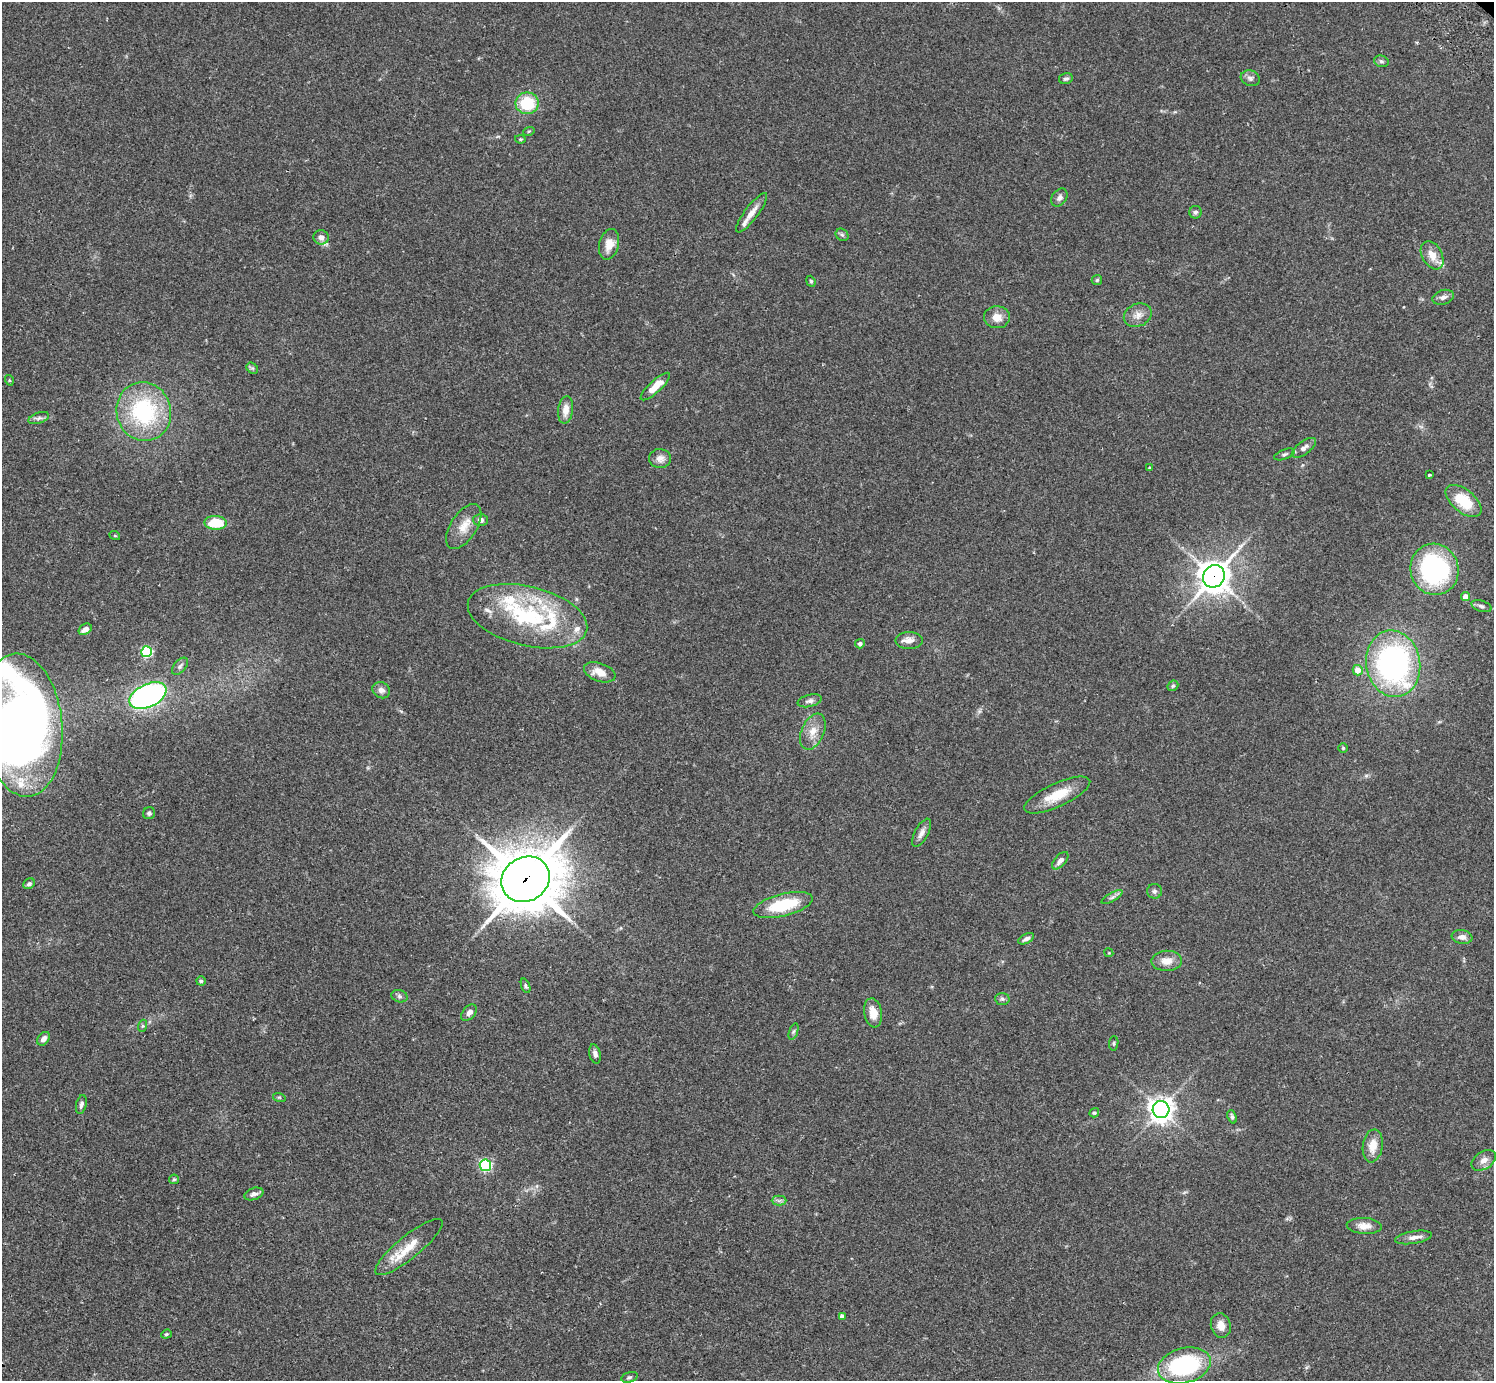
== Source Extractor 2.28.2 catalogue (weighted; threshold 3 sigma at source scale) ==
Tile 7 of 4 x 4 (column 3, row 2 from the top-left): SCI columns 3032-4523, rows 3106-4484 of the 6060 x 6070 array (HDU 1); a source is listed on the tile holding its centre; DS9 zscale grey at full resolution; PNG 1496 x 1383 px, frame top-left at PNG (2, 2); each listed source drawn as its Kron ellipse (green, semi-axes under 4 px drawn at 4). Shown black and unused: <1% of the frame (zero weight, under 2 of 3 exposures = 3% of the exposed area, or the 3 px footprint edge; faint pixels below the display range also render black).
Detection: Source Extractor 2.28.2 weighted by HDU 2 'WHT'; one run over the whole footprint, this tile lists its part. Background 0.108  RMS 0.0064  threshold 0.0288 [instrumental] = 3 sigma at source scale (4.5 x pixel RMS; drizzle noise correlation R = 1.50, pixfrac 1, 0.05/0.05 arcsec/px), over >= 5 px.
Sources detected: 106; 1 inside a brighter object's white glare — neither listed nor drawn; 8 inside a brighter listed object's ellipse — not listed separately; the other 97 listed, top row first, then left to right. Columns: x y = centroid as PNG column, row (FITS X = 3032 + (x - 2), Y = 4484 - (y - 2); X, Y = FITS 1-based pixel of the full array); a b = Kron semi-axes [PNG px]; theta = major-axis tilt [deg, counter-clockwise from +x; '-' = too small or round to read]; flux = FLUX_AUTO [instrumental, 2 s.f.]
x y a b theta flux
1381 61 7 5 -15 1.4
1250 78 10 7 -19 2.2
1066 79 7 5 14 1.4
527 103 11 10 - 24
529 131 6 3 18 0.61
520 139 5 4 - 0.67
1059 197 10 7 54 2.4
1195 212 6 6 - 1.3
752 213 24 6 53 6.6
842 235 7 5 -42 1.2
321 237 8 7 - 3.6
609 244 15 9 76 7.8
1432 255 15 10 -60 7
1097 280 5 5 - 0.89
811 281 6 4 -68 0.86
1443 297 11 7 19 2.6
1138 315 14 11 23 5.1
997 317 13 11 -2 6.2
252 368 6 5 - 1.2
9 380 5 3 - 0.64
655 387 19 6 43 9.8
566 410 14 7 82 5.9
144 412 29 27 -74 66
39 418 11 5 18 1.9
1304 448 14 6 37 3.1
1284 454 11 5 20 1.4
660 458 11 9 -6 4
1150 468 4 3 - 0.8
1429 475 3 3 - 0.82
1463 501 21 11 -40 21
481 520 7 6 - 2.7
215 523 11 7 -1 20
464 526 25 13 57 9.5
115 536 5 3 - 0.56
1434 569 26 24 -74 85
1214 576 12 10 51 870
1466 597 4 4 - 6.8
1481 606 10 5 -17 1.8
527 616 61 29 -14 66
85 629 7 5 32 3.7
909 641 13 8 0 4
860 644 5 4 - 1.8
147 652 5 5 - 63
1393 664 33 27 -80 150
180 666 10 6 49 1.6
1358 670 5 5 - 6.8
600 672 16 9 -20 7.4
1173 686 6 5 - 1
381 690 9 8 - 3
148 696 20 11 26 170
810 701 12 6 13 2.5
22 725 72 40 -84 680
813 732 19 11 67 7.8
1343 748 5 5 - 0.78
1057 795 36 11 25 16
149 813 6 6 - 1.4
921 833 16 6 62 3.4
1060 861 10 5 49 3
526 879 25 22 31 3200
29 884 6 5 - 1.6
1154 891 7 7 - 1.6
1112 897 12 4 30 1.7
783 905 30 11 14 29
1462 937 10 7 -7 3.5
1026 939 8 4 28 2.1
1109 953 4 3 - 0.5
1167 961 15 10 2 7
201 981 5 4 - 1.5
526 986 7 4 -68 1
399 996 8 6 -17 1.5
1002 999 7 6 - 1.3
469 1013 9 6 49 2.7
873 1013 14 9 -80 7.1
142 1026 6 4 71 0.9
793 1031 8 3 71 1
43 1039 7 5 51 3.2
1114 1043 7 4 84 0.98
595 1054 10 5 -76 2.5
279 1097 6 4 -18 0.84
81 1104 9 5 77 1.9
1161 1109 8 8 - 490
1094 1113 5 4 - 0.93
1232 1117 7 4 -70 1.3
1373 1146 16 10 82 8.2
1484 1160 13 8 34 4.2
485 1165 6 5 - 88
174 1179 5 4 - 0.84
254 1194 10 6 19 2.3
779 1201 7 5 0 1.6
1364 1226 17 8 -3 5
1413 1237 19 6 10 3.8
409 1247 42 11 39 15
842 1316 4 4 - 2.1
1221 1326 12 10 -75 5.6
166 1334 5 4 - 0.7
1184 1365 27 17 15 69
629 1377 8 5 17 1.3
Overlapping masked pixels (flux is a lower limit): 2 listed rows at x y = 1214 576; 526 879
Isophote crosses this tile's border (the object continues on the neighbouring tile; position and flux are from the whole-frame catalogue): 1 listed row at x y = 22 725